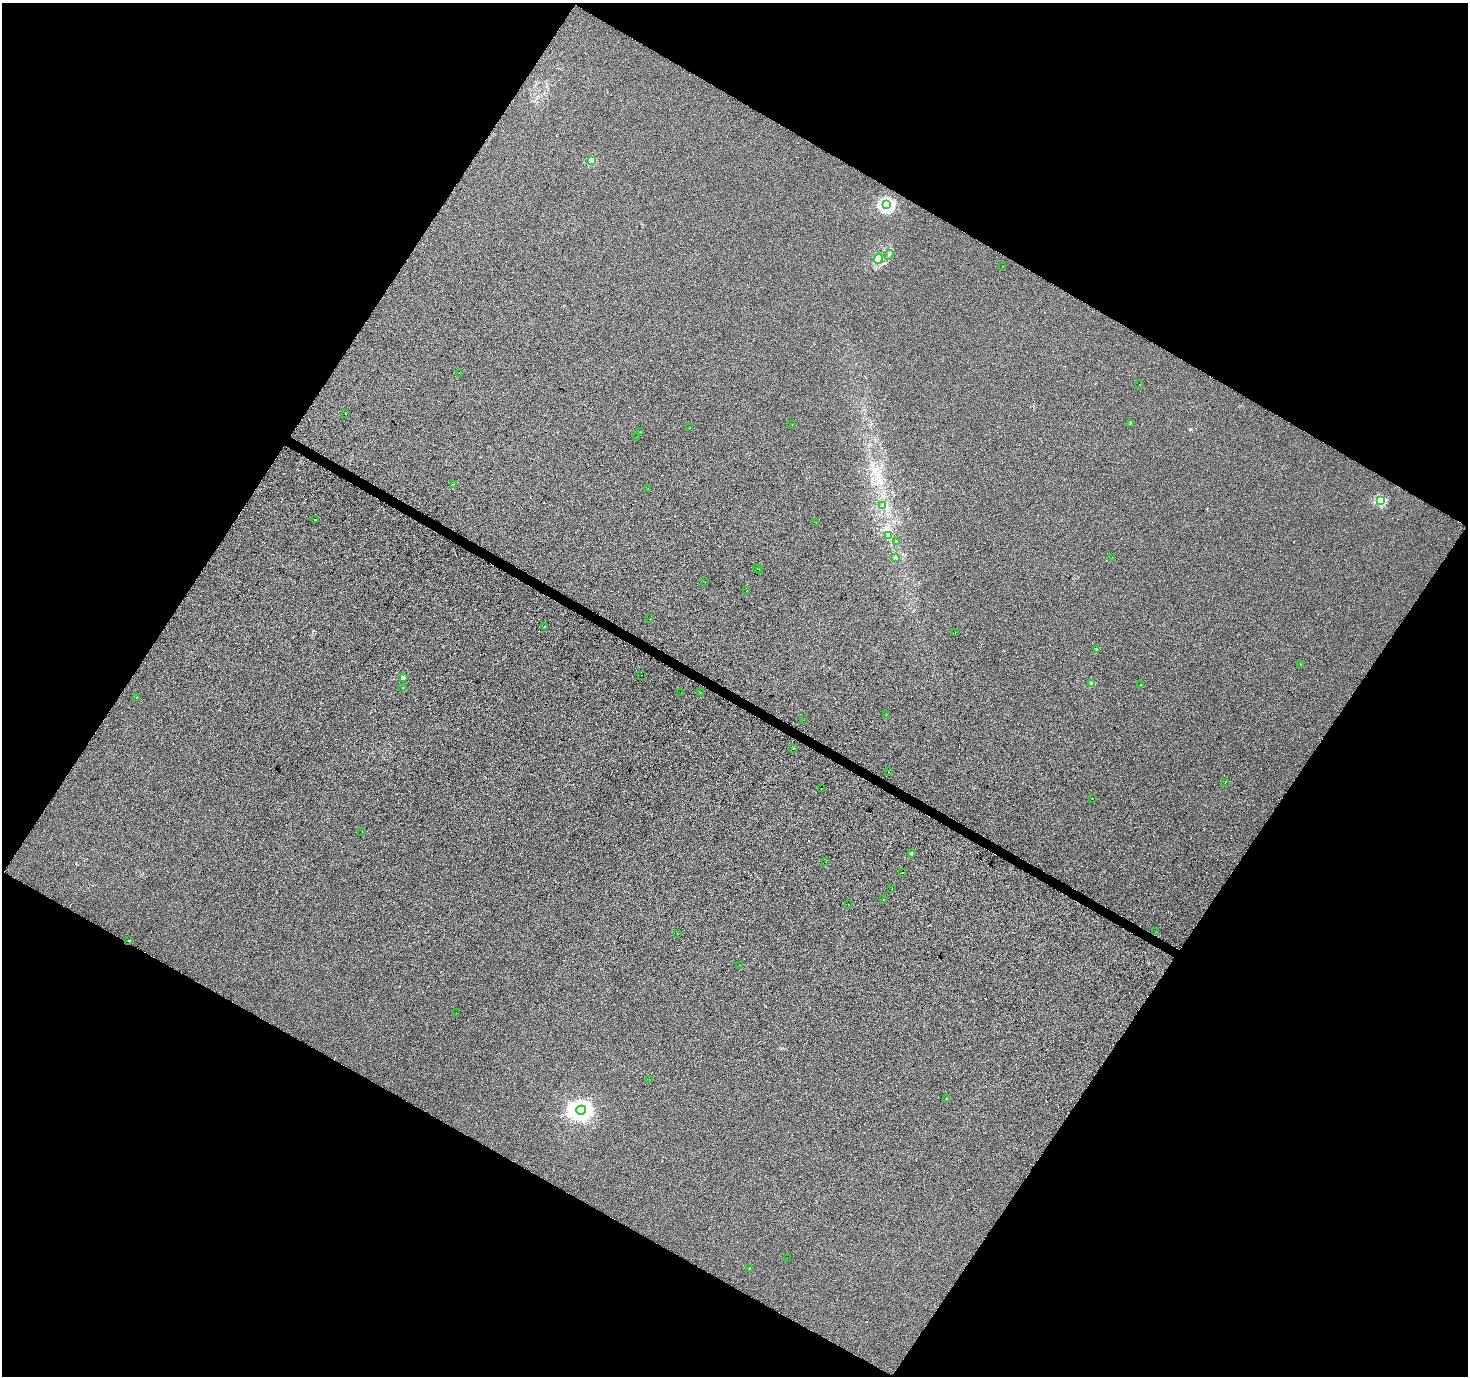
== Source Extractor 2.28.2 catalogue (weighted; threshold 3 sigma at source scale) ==
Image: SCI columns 6-5869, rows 258-5750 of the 5869 x 5942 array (HDU 1 of 3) = the unmasked area's bounding box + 8 px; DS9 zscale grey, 4 x 4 block average (1 PNG px = mean of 4 x 4 image px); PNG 1470 x 1378 px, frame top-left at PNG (2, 3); each listed source drawn as its Kron ellipse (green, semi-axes under 4 px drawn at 4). Shown black and unused: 48% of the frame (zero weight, under 2 of 3 exposures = <1% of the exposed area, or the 3 px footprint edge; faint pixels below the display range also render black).
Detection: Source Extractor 2.28.2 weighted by HDU 2 'WHT'. Background 0.00154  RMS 0.0057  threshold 0.0256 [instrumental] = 3 sigma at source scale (4.5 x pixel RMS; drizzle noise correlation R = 1.50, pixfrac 1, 0.0396/0.0396 arcsec/px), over >= 5 px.
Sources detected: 73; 8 cosmic-ray / hot-pixel residue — neither listed nor drawn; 1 inside a brighter listed object's ellipse — not listed separately; the other 64 listed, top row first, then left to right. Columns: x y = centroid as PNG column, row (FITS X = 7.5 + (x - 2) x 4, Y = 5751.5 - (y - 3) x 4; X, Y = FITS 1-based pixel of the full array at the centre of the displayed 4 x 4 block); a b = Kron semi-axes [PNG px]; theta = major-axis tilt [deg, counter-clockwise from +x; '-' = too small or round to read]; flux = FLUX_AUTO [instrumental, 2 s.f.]
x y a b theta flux
592 161 2 2 - 61
887 205 2 2 - 610
889 255 5 2 - 4.6
878 259 5 4 - 12
1002 266 2 2 - 0.97
460 373 2 2 - 0.36
1140 384 2 2 - 1.3
345 414 2 2 - 2.4
1130 423 2 2 - 9.2
792 425 2 2 - 2.7
689 428 2 2 - 0.8
640 432 2 2 - 2.4
636 437 2 2 - 1.4
453 485 3 2 - 1.4
648 489 2 2 - 3.7
1380 501 2 2 - 190
883 505 2 2 - 1.1
315 520 2 2 - 1
815 522 2 2 - 1.3
889 536 2 2 - 1.2
896 542 2 2 - 1.9
895 557 3 2 - 2.3
1112 558 2 2 - 1.3
757 569 2 2 - 0.9
760 570 2 2 - 4.1
704 582 2 2 - 0.56
746 591 2 2 - 1.8
650 619 2 2 - 0.68
544 627 2 2 - 11
955 633 2 2 - 2.9
1097 649 2 2 - 13
1300 664 2 2 - 0.77
642 675 2 2 - 0.53
403 677 2 2 - 40
1092 683 2 2 - 32
1140 685 2 2 - 1
403 688 2 2 - 0.85
681 693 2 2 - 1.9
700 693 2 2 - 0.75
137 697 2 2 - 1.3
886 714 2 2 - 0.87
803 720 2 2 - 0.49
794 748 2 2 - 8.2
889 772 2 2 - 3.5
1225 782 2 2 - 0.62
822 788 2 2 - 1.3
1092 799 2 2 - 1
362 832 2 2 - 1.2
912 853 2 2 - 9.8
825 862 2 2 - 2.1
902 872 2 2 - 2.8
892 889 2 2 - 1
884 900 2 2 - 2.9
848 904 2 2 - 1.6
1155 932 2 2 - 1.6
678 934 2 2 - 0.78
129 941 2 2 - 4.5
740 965 2 2 - 3
456 1013 2 2 - 1.1
649 1080 2 2 - 0.63
947 1099 2 2 - 5.4
581 1110 5 4 - 2900
787 1258 2 2 - 1.6
750 1268 2 2 - 3.9
Diffuse or blended objects may show on this block-average render without a row.